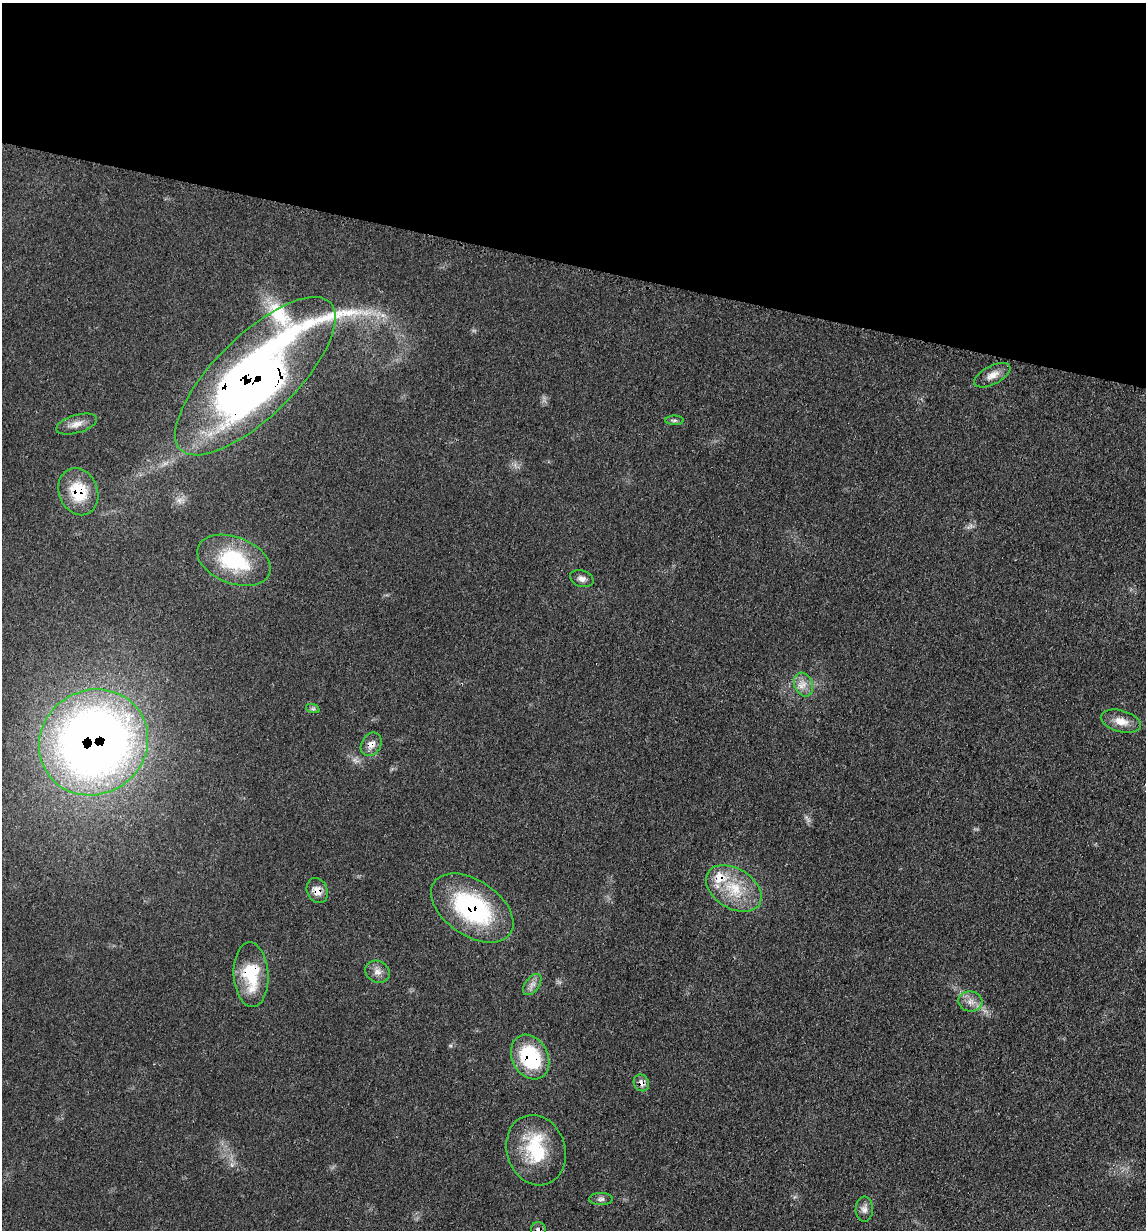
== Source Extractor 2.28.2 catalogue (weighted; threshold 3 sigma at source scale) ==
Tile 2 of 4 x 4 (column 2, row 1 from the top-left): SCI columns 1392-2535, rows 3698-4925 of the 4948 x 4938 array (HDU 1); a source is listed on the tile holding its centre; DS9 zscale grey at full resolution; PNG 1148 x 1232 px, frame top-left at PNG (2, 3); each listed source drawn as its Kron ellipse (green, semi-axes under 4 px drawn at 4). Shown black and unused: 21% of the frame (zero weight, under 3 of 4 exposures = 2% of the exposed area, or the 3 px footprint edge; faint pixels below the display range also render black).
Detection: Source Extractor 2.28.2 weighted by HDU 2 'WHT'; one run over the whole footprint, this tile lists its part. Background 0.0527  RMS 0.0059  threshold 0.0265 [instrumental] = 3 sigma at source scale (4.5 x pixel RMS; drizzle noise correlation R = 1.50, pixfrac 1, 0.05/0.05 arcsec/px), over >= 5 px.
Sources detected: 26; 1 inside a brighter listed object's ellipse — not listed separately; the other 25 listed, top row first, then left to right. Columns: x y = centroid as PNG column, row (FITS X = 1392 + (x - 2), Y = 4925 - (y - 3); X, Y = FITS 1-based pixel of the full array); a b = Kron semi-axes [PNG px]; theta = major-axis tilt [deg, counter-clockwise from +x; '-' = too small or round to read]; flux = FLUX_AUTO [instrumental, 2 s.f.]
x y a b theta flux
992 375 20 9 27 5.9
255 376 105 40 45 590
674 420 9 5 -1 1.3
76 424 21 9 16 5.4
78 492 24 19 -69 24
234 560 38 23 -20 44
582 579 12 8 -17 3.1
804 685 12 9 -67 5.2
313 709 7 4 -18 1.1
1121 721 20 11 -15 7.7
94 742 56 52 33 590
371 744 12 9 59 4.7
734 888 30 20 -32 25
317 891 13 10 -65 5.9
472 908 46 27 -34 80
377 972 13 10 -27 4.2
251 975 32 17 -87 30
532 985 12 7 53 3.1
970 1001 12 10 -8 4.9
530 1057 23 18 -62 45
641 1083 9 7 -61 3.5
536 1150 36 29 -72 35
601 1199 12 6 1 2.1
864 1209 12 8 89 3.3
539 1230 8 7 - 3.2
Overlapping masked pixels (flux is a lower limit): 10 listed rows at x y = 255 376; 78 492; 94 742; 371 744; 317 891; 472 908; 251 975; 530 1057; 641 1083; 539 1230
Isophote crosses this tile's border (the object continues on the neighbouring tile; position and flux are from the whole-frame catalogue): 1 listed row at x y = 539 1230